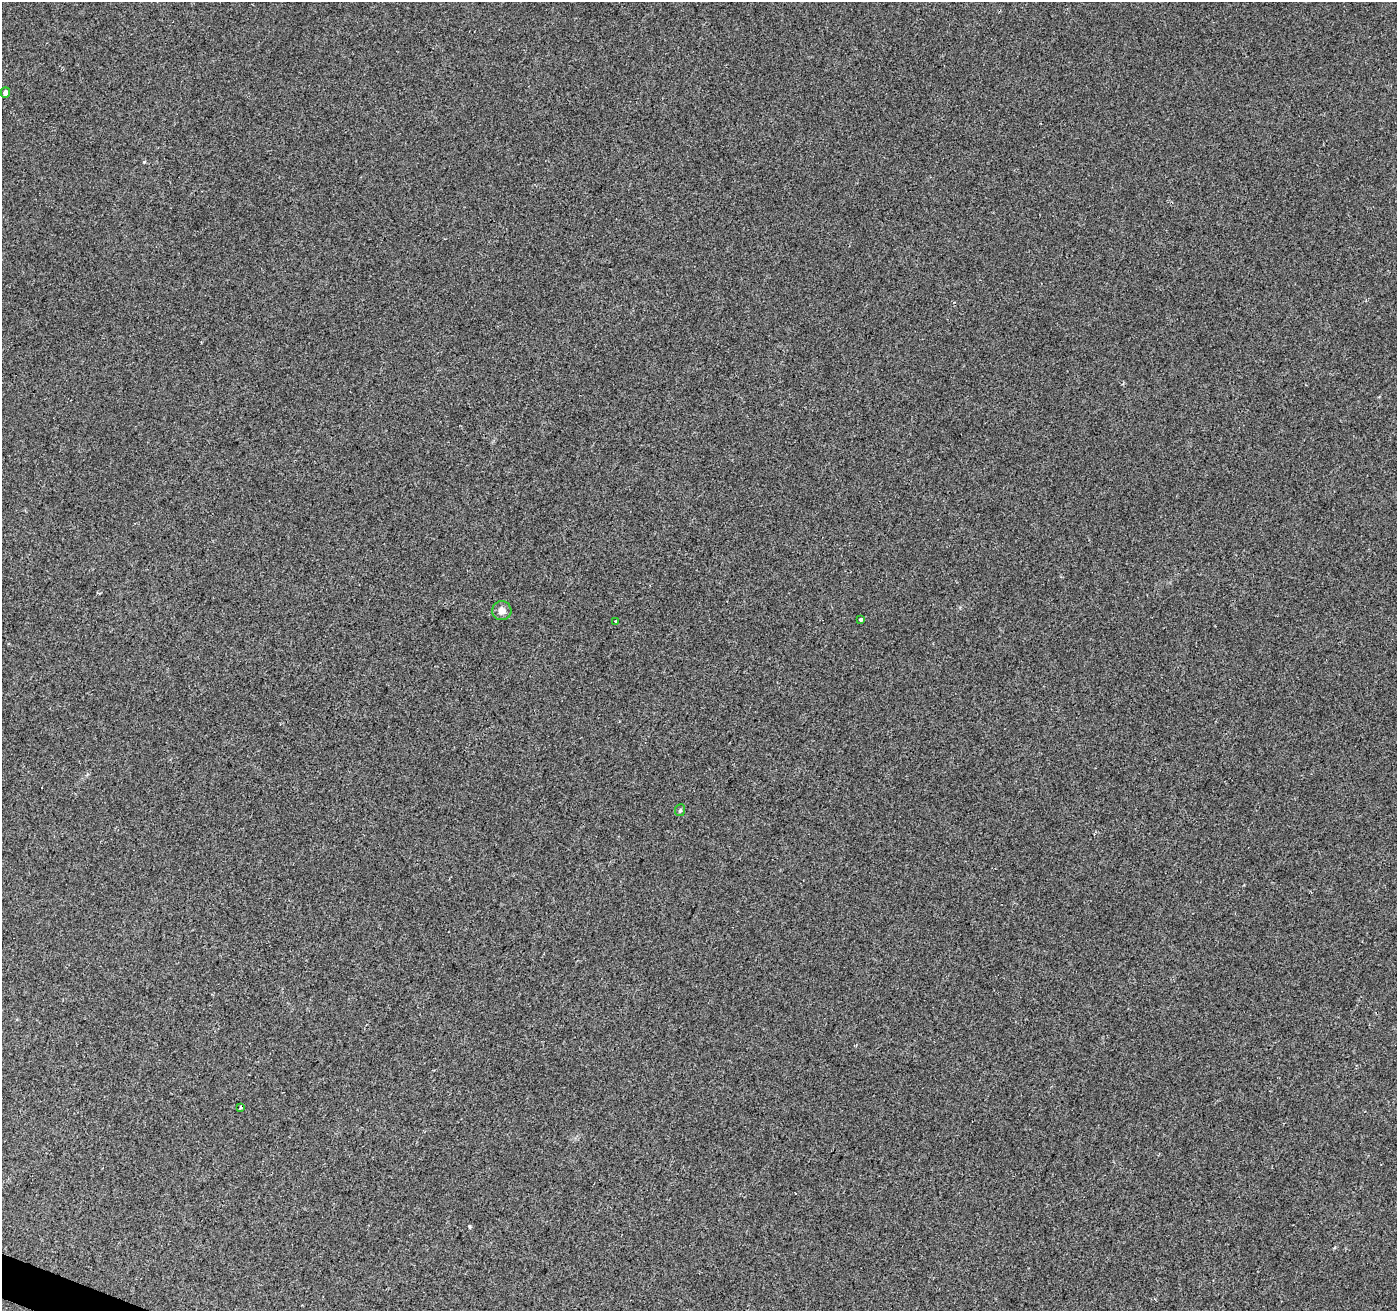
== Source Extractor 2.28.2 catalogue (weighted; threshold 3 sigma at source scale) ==
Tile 7 of 4 x 4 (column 3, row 2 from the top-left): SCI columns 2791-4185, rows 2825-4133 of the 5588 x 5716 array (HDU 1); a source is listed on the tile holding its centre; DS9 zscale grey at full resolution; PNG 1399 x 1313 px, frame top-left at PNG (2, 2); each listed source drawn as its Kron ellipse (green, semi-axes under 4 px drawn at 4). Shown black and unused: <1% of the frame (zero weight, under 2 of 3 exposures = <1% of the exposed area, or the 3 px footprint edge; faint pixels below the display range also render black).
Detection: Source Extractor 2.28.2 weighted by HDU 2 'WHT'; one run over the whole footprint, this tile lists its part. Background 0.0255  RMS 0.0059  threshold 0.0265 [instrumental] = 3 sigma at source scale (4.5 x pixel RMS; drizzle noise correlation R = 1.50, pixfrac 1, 0.0396/0.0396 arcsec/px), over >= 5 px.
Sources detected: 8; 2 cosmic-ray / hot-pixel residue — neither listed nor drawn; the other 6 listed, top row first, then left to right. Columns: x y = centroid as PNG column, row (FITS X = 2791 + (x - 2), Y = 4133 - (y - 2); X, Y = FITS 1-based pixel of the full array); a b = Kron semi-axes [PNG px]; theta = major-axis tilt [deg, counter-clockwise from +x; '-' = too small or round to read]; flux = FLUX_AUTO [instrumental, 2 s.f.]
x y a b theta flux
5 92 5 5 - 2
502 611 9 9 - 3.8
861 619 4 3 - 2.3
616 622 4 3 - 1.9
680 810 6 5 - 1
241 1108 4 3 - 0.89